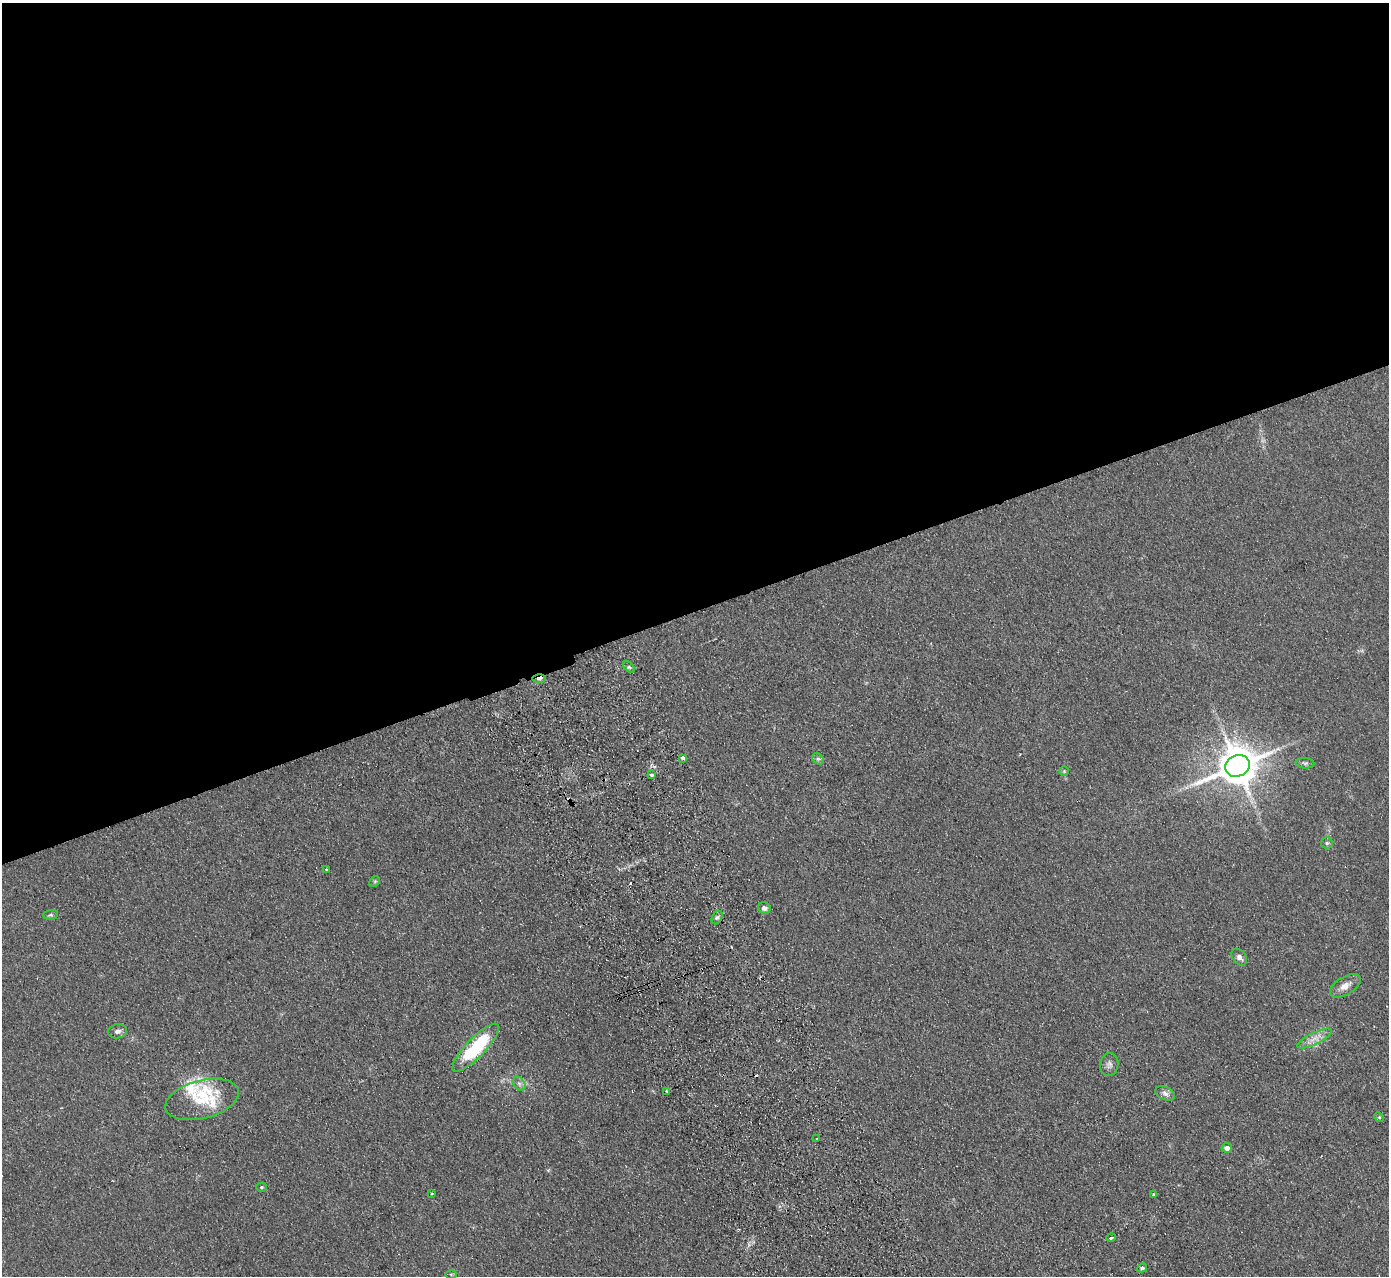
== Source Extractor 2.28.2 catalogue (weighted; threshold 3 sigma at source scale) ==
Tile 2 of 4 x 4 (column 2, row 1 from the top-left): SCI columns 1444-2830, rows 4005-5278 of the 5659 x 5589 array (HDU 1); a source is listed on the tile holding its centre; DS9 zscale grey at full resolution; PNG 1391 x 1278 px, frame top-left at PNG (2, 3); each listed source drawn as its Kron ellipse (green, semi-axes under 4 px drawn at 4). Shown black and unused: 48% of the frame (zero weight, under 2 of 3 exposures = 3% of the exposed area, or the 3 px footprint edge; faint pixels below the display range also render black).
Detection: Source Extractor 2.28.2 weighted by HDU 2 'WHT'; one run over the whole footprint, this tile lists its part. Background 0.126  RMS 0.012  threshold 0.0538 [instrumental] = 3 sigma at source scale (4.5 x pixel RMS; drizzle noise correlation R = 1.50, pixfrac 1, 0.05/0.05 arcsec/px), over >= 5 px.
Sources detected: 41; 1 too faint to see at this stretch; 3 cosmic-ray / hot-pixel residue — neither listed nor drawn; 4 inside a brighter listed object's ellipse — not listed separately; the other 33 listed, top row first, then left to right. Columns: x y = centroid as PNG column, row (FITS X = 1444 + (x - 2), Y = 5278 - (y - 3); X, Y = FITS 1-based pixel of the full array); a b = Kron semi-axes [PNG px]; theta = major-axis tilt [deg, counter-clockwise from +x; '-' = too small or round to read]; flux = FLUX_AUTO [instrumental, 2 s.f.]
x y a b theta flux
629 667 7 4 -45 2.2
539 679 7 4 1 5.8
683 758 3 3 - 16
818 759 6 5 - 2.4
1305 763 9 5 -5 2.6
1237 766 12 10 25 3600
1064 771 5 4 - 1.4
651 775 3 3 - 11
1327 843 6 5 - 1.9
326 870 3 3 - 1.4
375 881 6 4 44 1.6
764 908 6 5 - 4.6
51 915 7 5 6 2
717 917 7 5 61 2.7
1239 957 9 6 -52 5.1
1345 986 17 9 31 11
117 1031 9 7 12 4.5
1314 1039 19 6 26 10
476 1048 32 9 46 87
1109 1064 11 9 80 5.4
519 1084 8 5 -58 3.4
667 1091 3 3 - 2.1
1165 1093 10 6 -24 4.4
202 1099 37 19 15 41
1379 1117 5 4 - 1.2
817 1138 2 2 - 1.2
1227 1148 5 4 - 6.1
262 1187 5 4 - 1.5
432 1194 3 3 - 1.3
1153 1194 3 3 - 3.4
1111 1238 4 3 - 7.4
1142 1268 5 4 - 2.4
451 1274 5 4 - 1.3
Overlapping masked pixels (flux is a lower limit): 1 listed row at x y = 539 679